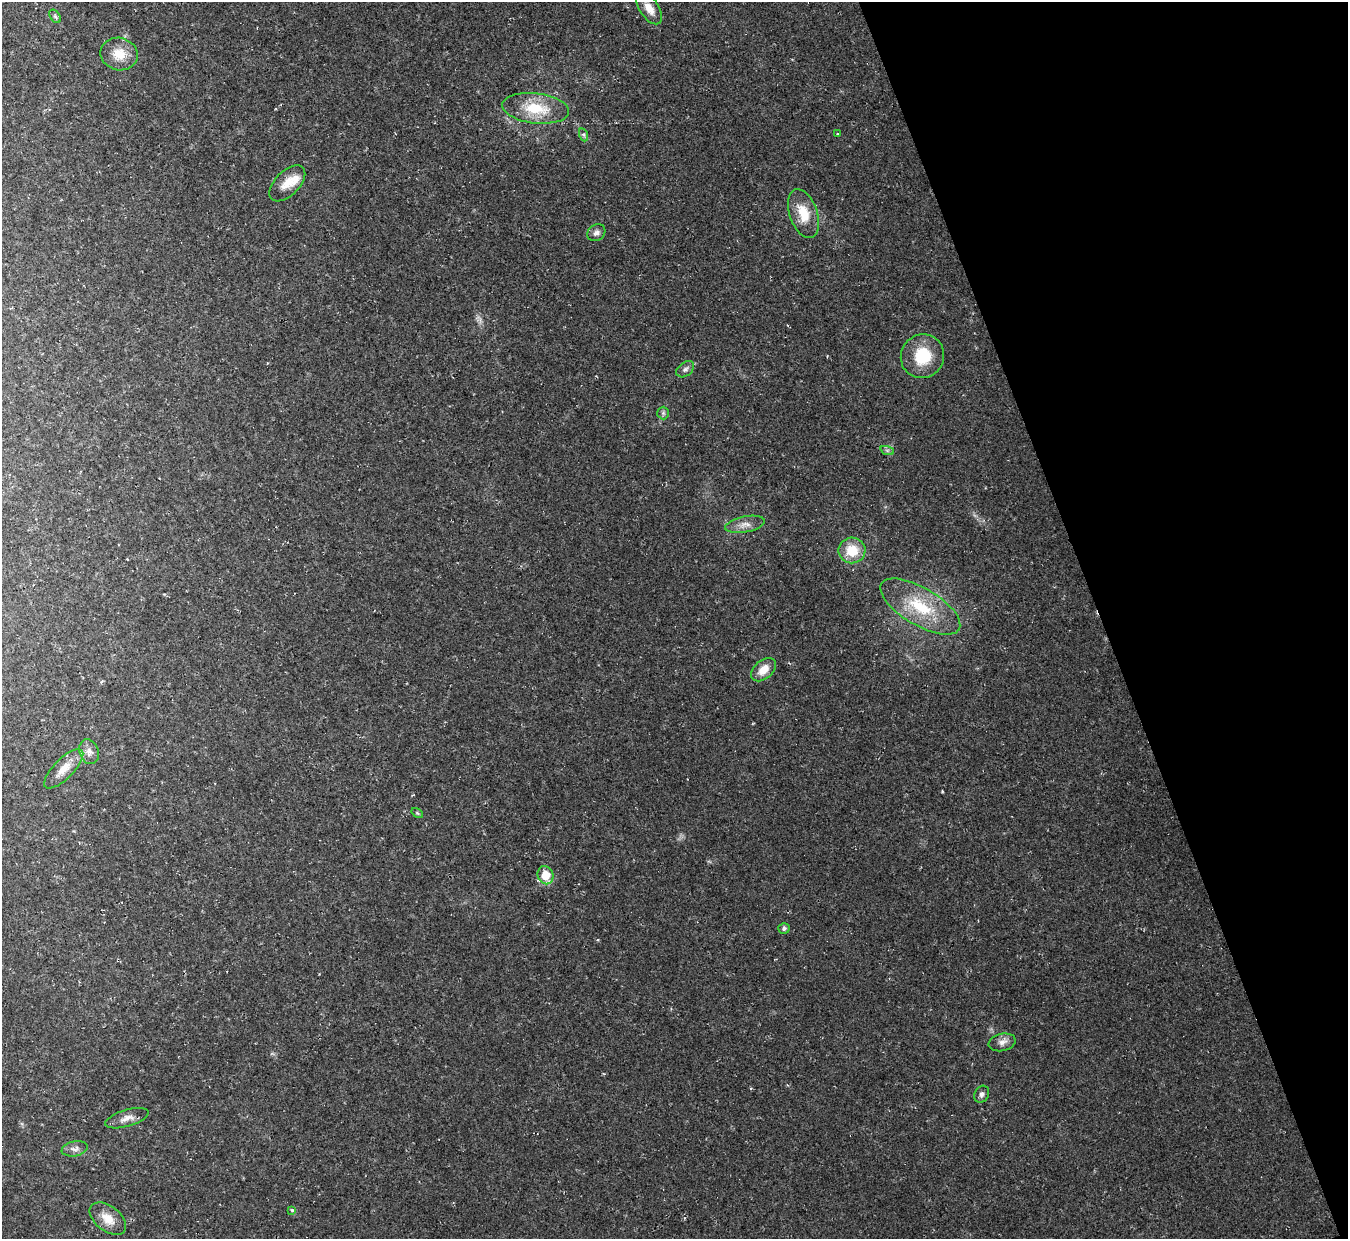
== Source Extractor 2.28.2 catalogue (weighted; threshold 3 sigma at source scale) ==
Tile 12 of 4 x 4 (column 4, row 3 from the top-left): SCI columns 4039-5384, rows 1383-2619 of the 5384 x 5367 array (HDU 1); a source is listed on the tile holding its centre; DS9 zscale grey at full resolution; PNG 1350 x 1241 px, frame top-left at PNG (2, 2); each listed source drawn as its Kron ellipse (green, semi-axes under 4 px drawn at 4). Shown black and unused: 18% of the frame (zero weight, under 2 of 3 exposures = <1% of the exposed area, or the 3 px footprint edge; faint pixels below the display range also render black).
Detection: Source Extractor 2.28.2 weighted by HDU 2 'WHT'; one run over the whole footprint, this tile lists its part. Background 0.0236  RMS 0.0063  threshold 0.0283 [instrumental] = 3 sigma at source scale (4.5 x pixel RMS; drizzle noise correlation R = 1.50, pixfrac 1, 0.05/0.05 arcsec/px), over >= 5 px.
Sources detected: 30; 1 cosmic-ray / hot-pixel residue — neither listed nor drawn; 1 inside a brighter listed object's ellipse — not listed separately; the other 28 listed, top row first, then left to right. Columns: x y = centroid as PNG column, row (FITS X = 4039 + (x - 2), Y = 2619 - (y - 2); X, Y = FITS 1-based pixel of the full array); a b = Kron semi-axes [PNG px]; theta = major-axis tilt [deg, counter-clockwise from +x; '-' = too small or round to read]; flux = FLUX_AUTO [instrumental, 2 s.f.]
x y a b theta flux
649 8 18 9 -56 7.1
55 16 7 4 -54 1.1
119 54 19 16 -15 11
536 108 33 15 -7 22
837 134 3 3 - 2.5
584 135 7 4 -71 1.2
287 183 22 12 45 9
803 214 25 14 -70 15
596 233 9 8 - 2.6
922 356 22 21 - 23
685 369 10 6 38 2
663 413 6 6 - 1.2
887 450 7 4 -18 1.2
745 524 20 8 11 5.3
852 550 13 13 - 15
920 606 45 18 -30 32
764 670 14 9 41 7.5
89 752 12 9 -71 3.7
64 769 26 10 45 8.4
417 813 6 4 -35 0.86
545 875 9 7 -66 13
784 928 5 5 - 1.7
1002 1042 14 8 13 3.8
982 1094 9 7 62 2.2
127 1118 22 8 17 4.8
75 1149 13 7 11 3
292 1210 3 3 - 1.4
108 1219 21 12 -38 9
Isophote crosses this tile's border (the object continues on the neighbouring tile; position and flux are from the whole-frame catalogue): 1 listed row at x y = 649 8